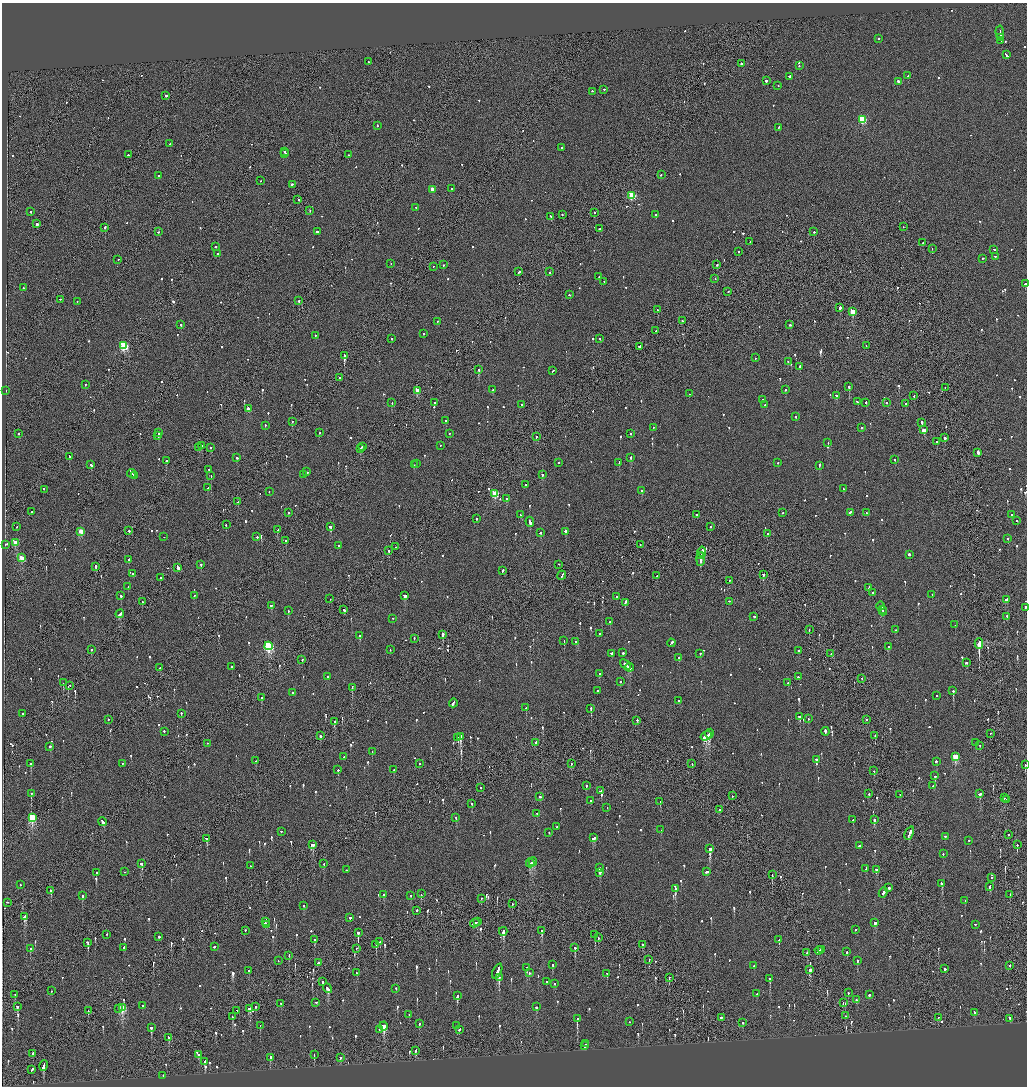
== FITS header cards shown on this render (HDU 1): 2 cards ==
NAXIS1  =                 2050
NAXIS2  =                 2168

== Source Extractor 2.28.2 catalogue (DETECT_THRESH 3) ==
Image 2050 x 2168 px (HDU 1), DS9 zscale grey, zoomed out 1/2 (1 PNG px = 2 x 2 image px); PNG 1029 x 1088 px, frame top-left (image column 2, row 2168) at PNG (2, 3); each listed source drawn as its Kron ellipse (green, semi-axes under 4 px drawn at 4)
Background -0.0811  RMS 0.067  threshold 0.202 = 3 sigma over >= 5 px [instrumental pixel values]
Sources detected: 1123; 43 cannot appear on this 1/2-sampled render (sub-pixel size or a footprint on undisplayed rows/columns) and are neither listed nor drawn; of the other 1080, the 500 brightest by FLUX_AUTO listed and drawn (580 fainter detections omitted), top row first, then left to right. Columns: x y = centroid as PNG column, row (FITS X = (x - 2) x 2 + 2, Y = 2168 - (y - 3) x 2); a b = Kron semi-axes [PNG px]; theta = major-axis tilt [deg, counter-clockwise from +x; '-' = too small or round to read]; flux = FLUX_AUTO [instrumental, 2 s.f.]
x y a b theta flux
1000 33 6 2 -85 380
1000 38 3 2 - 240
879 39 2 1 - 77
1001 41 2 2 - 200
1006 55 4 2 - 200
368 62 2 2 - 86
741 64 2 2 - 1200
799 66 2 2 - 83
908 76 2 2 - 83
789 77 2 2 - 260
766 81 2 2 - 380
898 82 2 2 - 340
778 86 2 1 - 130
604 90 2 2 - 120
592 92 2 2 - 95
166 96 2 2 - 390
862 120 3 3 - 820
377 126 2 2 - 130
779 128 3 2 - 140
170 144 2 2 - 150
562 148 2 2 - 130
284 152 2 2 - 190
285 154 2 2 - 280
129 155 3 2 - 180
348 155 2 2 - 89
661 175 2 2 - 110
158 176 2 2 - 200
260 181 2 2 - 99
293 185 3 1 - 600
452 189 2 2 - 87
432 190 2 2 - 120
632 196 3 3 - 910
298 200 2 1 - 91
416 208 2 2 - 93
310 211 2 2 - 220
30 212 2 2 - 230
595 213 2 2 - 180
562 215 2 2 - 77
656 215 2 1 - 450
551 217 3 2 - 230
36 224 2 2 - 1500
903 227 2 1 - 80
105 228 3 2 - 210
599 229 2 2 - 120
158 232 2 2 - 97
317 232 2 2 - 100
814 232 2 2 - 120
750 242 2 2 - 95
923 243 2 1 - 270
216 247 2 2 - 190
932 249 2 1 - 110
994 250 2 2 - 75
739 252 2 2 - 120
218 254 2 2 - 90
995 257 2 2 - 110
982 259 2 2 - 200
118 260 2 1 - 87
391 264 2 1 - 75
443 265 2 2 - 120
717 265 2 2 - 360
433 267 2 1 - 130
519 272 2 2 - 140
550 272 2 2 - 78
599 277 2 2 - 100
715 279 2 1 - 93
604 282 2 2 - 110
1025 284 2 2 - 180
23 288 2 1 - 84
728 292 2 1 - 130
569 295 2 2 - 100
60 300 2 2 - 93
299 301 2 2 - 150
77 302 2 2 - 84
840 308 3 2 - 500
657 310 2 2 - 170
852 312 3 3 - 410
682 321 2 2 - 110
437 322 2 2 - 98
181 325 2 2 - 130
789 325 2 2 - 86
656 331 2 1 - 120
423 334 2 2 - 120
315 336 2 2 - 78
392 339 2 2 - 140
600 339 2 2 - 120
124 346 3 3 - 1200
866 346 2 2 - 76
639 347 3 2 - 330
344 356 2 2 - 6700
755 358 2 2 - 78
788 362 2 2 - 91
800 367 3 2 - 1100
479 370 2 2 - 490
553 371 2 2 - 120
340 378 2 1 - 190
85 385 2 2 - 76
849 387 2 2 - 590
945 388 2 1 - 110
493 390 2 2 - 120
785 390 2 2 - 110
6 391 2 2 - 87
417 391 3 2 - 210
689 394 2 2 - 170
836 396 2 2 - 240
914 396 2 1 - 94
762 400 2 2 - 94
857 402 3 2 - 180
392 403 2 2 - 83
434 403 2 2 - 110
866 403 2 2 - 98
886 403 2 2 - 77
905 404 2 2 - 160
521 405 2 2 - 120
765 405 2 2 - 130
248 409 2 2 - 190
796 417 2 2 - 190
446 421 2 2 - 91
292 422 2 1 - 180
922 423 4 2 - 330
265 426 2 2 - 110
653 428 2 2 - 360
862 428 2 2 - 150
924 430 4 2 - 1100
159 433 2 2 - 790
320 433 2 1 - 190
19 434 2 2 - 76
449 434 2 2 - 89
630 434 2 2 - 91
158 436 2 2 - 100
536 437 2 2 - 85
945 438 2 2 - 460
937 442 2 2 - 120
828 443 2 2 - 100
202 446 2 2 - 93
440 446 2 2 - 76
362 447 2 2 - 560
199 448 2 1 - 190
211 448 2 2 - 150
360 449 3 2 - 290
978 453 3 2 - 440
70 457 2 2 - 170
237 458 2 2 - 400
630 458 2 2 - 480
895 460 2 2 - 87
167 461 2 2 - 150
558 463 2 1 - 90
619 463 2 2 - 640
778 463 2 2 - 180
416 464 2 1 - 130
91 465 3 2 - 140
414 465 2 2 - 93
819 466 2 2 - 270
209 470 2 2 - 200
306 472 4 2 - 240
132 474 4 2 - 340
304 475 2 2 - 110
542 475 2 2 - 360
134 476 4 1 - 230
211 476 2 2 - 620
525 485 2 1 - 110
208 488 2 2 - 170
843 489 2 2 - 84
44 490 2 2 - 110
642 491 2 2 - 76
269 492 2 2 - 84
495 494 3 3 - 570
506 499 2 1 - 200
238 502 2 1 - 290
31 512 2 1 - 110
288 513 2 1 - 330
782 513 2 2 - 100
850 513 3 2 - 360
867 513 3 2 - 130
521 515 3 2 - 150
696 515 2 2 - 210
1012 515 2 2 - 110
477 519 2 2 - 140
1017 521 2 2 - 120
530 522 5 2 - 370
226 525 2 1 - 120
16 527 2 2 - 96
330 527 2 2 - 380
710 527 2 2 - 110
278 530 3 2 - 190
129 531 2 2 - 190
81 532 3 3 - 320
565 532 2 2 - 7100
540 533 2 2 - 120
767 534 2 1 - 90
164 537 2 1 - 110
257 537 2 2 - 86
1008 539 2 2 - 120
286 541 2 1 - 250
15 543 3 3 - 300
6 545 4 2 - 400
640 545 2 1 - 94
339 546 2 2 - 200
396 547 2 1 - 98
389 551 2 2 - 150
702 552 5 2 - 370
909 555 2 2 - 360
701 556 3 1 - 210
22 558 3 3 - 390
129 560 2 2 - 92
701 560 7 2 85 480
201 565 2 2 - 110
559 565 2 1 - 130
96 567 2 1 - 1200
178 568 4 2 - 1200
503 571 3 2 - 120
133 574 2 2 - 82
763 575 3 2 - 220
562 576 4 1 - 430
657 576 2 2 - 120
161 578 2 2 - 170
729 581 2 2 - 190
128 587 2 2 - 110
869 588 3 2 - 240
872 593 2 2 - 240
932 595 2 2 - 120
121 596 2 2 - 310
194 596 2 2 - 94
405 596 3 2 - 270
616 597 2 2 - 150
330 599 2 1 - 150
1007 600 4 2 - 230
142 602 2 2 - 160
730 602 3 2 - 290
625 603 3 2 - 430
271 606 2 2 - 110
881 606 4 2 - 240
1025 608 3 2 - 170
882 609 3 1 - 130
344 610 2 2 - 400
288 611 2 2 - 110
883 611 4 2 - 320
120 614 4 2 - 380
754 617 2 2 - 140
1007 617 2 2 - 130
393 619 2 2 - 140
610 622 2 2 - 79
955 625 2 2 - 78
809 630 2 2 - 90
895 630 2 2 - 92
599 634 2 2 - 110
442 635 2 2 - 710
360 636 2 2 - 190
414 639 3 2 - 110
564 641 2 2 - 77
575 642 2 2 - 97
671 643 4 2 - 230
979 644 5 2 - 32000
269 646 4 3 - 1700
888 647 2 2 - 91
91 650 2 2 - 140
390 650 2 2 - 77
799 651 2 2 - 81
623 653 2 2 - 250
612 654 2 2 - 180
700 654 2 2 - 81
831 654 2 2 - 120
679 658 2 2 - 110
302 660 2 1 - 100
966 663 3 2 - 130
626 665 6 2 -37 360
231 667 2 2 - 97
160 668 2 1 - 100
630 668 4 2 - 230
599 674 2 2 - 77
328 677 3 2 - 170
798 677 2 2 - 130
862 679 2 1 - 90
620 682 2 2 - 130
63 683 2 1 - 250
788 683 2 2 - 120
69 686 4 2 - 110
352 688 3 1 - 310
597 691 2 2 - 270
953 691 2 2 - 310
292 693 2 2 - 130
937 696 2 2 - 77
261 698 2 2 - 320
679 701 3 2 - 220
453 703 4 2 - 330
526 708 2 2 - 130
591 709 3 2 - 170
22 714 2 2 - 94
181 714 2 2 - 180
800 717 2 2 - 300
808 719 2 1 - 110
108 720 2 2 - 170
866 720 2 2 - 160
637 721 2 2 - 160
335 722 2 2 - 280
164 732 3 2 - 140
825 732 4 2 - 250
709 734 5 2 - 1600
990 734 2 1 - 77
320 736 2 2 - 250
706 736 6 2 32 2100
875 736 2 1 - 140
460 737 2 2 - 1000
458 738 4 2 - 180
536 743 2 2 - 220
976 743 2 2 - 410
207 744 2 1 - 100
979 746 2 1 - 110
50 747 2 2 - 1200
372 752 2 2 - 93
344 757 2 2 - 91
955 757 4 3 - 610
816 760 2 2 - 290
256 761 2 2 - 92
936 762 2 2 - 350
31 764 2 2 - 78
122 764 2 2 - 130
420 764 2 2 - 110
571 764 2 1 - 250
692 764 2 2 - 79
1025 765 2 1 - 480
338 770 2 2 - 110
394 770 3 2 - 100
874 771 2 1 - 140
935 776 3 2 - 190
587 786 2 2 - 97
933 786 2 2 - 75
480 788 2 1 - 330
601 791 3 2 - 160
31 794 2 2 - 280
869 794 2 2 - 91
980 794 3 2 - 280
900 795 2 2 - 180
732 796 2 2 - 76
540 797 2 2 - 96
1004 798 2 1 - 120
1007 800 2 1 - 94
591 801 2 2 - 280
660 802 2 2 - 330
472 804 2 2 - 96
607 808 2 1 - 89
719 810 2 2 - 190
537 814 2 2 - 130
32 818 4 3 - 1100
456 818 2 2 - 99
853 820 2 2 - 120
874 820 2 2 - 240
102 822 4 2 - 260
557 827 2 2 - 81
661 830 2 1 - 91
281 832 2 2 - 90
549 833 2 2 - 95
909 834 7 2 66 600
1008 835 2 1 - 410
945 837 2 2 - 230
593 838 4 2 - 200
206 839 4 2 - 240
969 841 2 2 - 180
313 845 3 3 - 470
1017 845 2 1 - 240
859 846 2 2 - 460
710 849 3 2 - 2100
943 854 2 2 - 98
533 862 4 2 - 290
530 863 4 3 - 220
141 864 3 3 - 120
324 864 2 2 - 170
250 866 2 2 - 86
599 868 2 2 - 86
866 869 3 2 - 160
346 870 2 1 - 99
876 870 3 2 - 170
124 872 2 1 - 280
706 872 4 2 - 290
96 873 2 2 - 83
600 873 2 2 - 140
772 875 2 1 - 99
991 878 2 2 - 76
942 884 3 2 - 230
20 885 2 2 - 120
990 887 3 2 - 350
889 888 2 2 - 630
675 889 2 2 - 530
51 891 3 2 - 230
883 893 5 2 - 300
421 894 3 1 - 110
383 895 3 2 - 130
1010 895 2 1 - 85
83 896 2 2 - 260
411 896 2 2 - 92
481 899 2 1 - 79
965 901 2 2 - 79
7 903 2 2 - 94
512 904 2 2 - 80
303 906 2 2 - 140
416 911 2 2 - 320
25 917 4 2 - 580
350 918 2 2 - 440
265 922 4 2 - 270
478 922 3 2 - 140
475 923 5 2 - 290
875 923 2 2 - 190
267 925 2 2 - 99
975 925 2 2 - 110
855 930 2 2 - 100
245 931 2 2 - 88
542 931 4 2 - 130
503 932 4 2 - 920
358 933 3 2 - 1700
106 935 2 2 - 140
595 935 3 2 - 290
159 937 2 2 - 260
598 938 2 1 - 180
314 940 2 2 - 370
779 940 2 1 - 100
380 942 2 1 - 100
88 943 4 2 - 200
376 945 2 1 - 610
642 945 2 1 - 87
214 947 2 2 - 340
124 948 2 2 - 150
575 948 2 2 - 500
30 949 2 2 - 130
356 949 2 2 - 79
821 950 3 2 - 230
819 951 4 2 - 270
847 952 2 2 - 320
807 953 3 2 - 190
289 956 3 2 - 130
649 960 2 1 - 130
278 961 2 1 - 78
857 961 3 2 - 230
318 963 3 2 - 210
553 965 3 2 - 110
754 966 2 2 - 180
1010 966 2 1 - 130
526 968 3 2 - 240
944 969 2 2 - 670
810 970 3 2 - 470
248 971 2 2 - 100
497 972 8 2 66 540
357 973 2 2 - 89
529 973 2 2 - 77
607 974 2 2 - 89
499 978 3 2 - 580
669 978 2 1 - 89
770 979 2 2 - 360
323 982 2 2 - 160
547 982 2 1 - 110
555 984 2 2 - 100
328 989 5 2 - 470
396 989 2 2 - 120
51 991 2 2 - 78
848 993 2 2 - 190
757 994 2 2 - 110
15 995 2 1 - 350
869 995 2 2 - 140
457 996 4 2 - 320
856 1000 2 2 - 210
316 1003 2 2 - 110
843 1003 2 1 - 96
281 1004 2 2 - 93
142 1006 2 2 - 120
17 1007 3 2 - 92
255 1007 2 2 - 290
536 1007 2 2 - 100
122 1008 4 3 - 750
119 1009 2 2 - 77
249 1009 4 2 - 270
88 1011 2 1 - 160
237 1011 2 1 - 110
974 1013 2 2 - 230
409 1015 2 2 - 110
845 1016 2 2 - 130
232 1017 3 2 - 180
721 1018 2 2 - 360
938 1018 2 1 - 84
577 1019 3 2 - 840
1010 1019 3 2 - 200
629 1022 2 2 - 80
743 1023 2 2 - 160
419 1024 2 2 - 90
260 1026 3 2 - 95
456 1026 2 2 - 270
384 1027 4 3 - 530
151 1028 3 2 - 350
379 1030 3 2 - 160
459 1030 2 2 - 160
169 1038 3 2 - 180
585 1044 2 1 - 310
585 1046 3 2 - 130
415 1051 4 2 - 120
33 1054 3 2 - 190
198 1055 3 2 - 120
314 1055 2 2 - 130
270 1058 3 2 - 110
340 1058 2 2 - 120
205 1062 3 2 - 230
43 1066 5 2 - 610
32 1070 3 2 - 340
163 1076 2 2 - 77
At the frame edge (FLAGS 8, measured only in part): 3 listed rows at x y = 1025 284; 1025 608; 1025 765
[580 fainter detections neither listed nor drawn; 43 sub-pixel or undisplayed-footprint detections neither listed nor drawn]